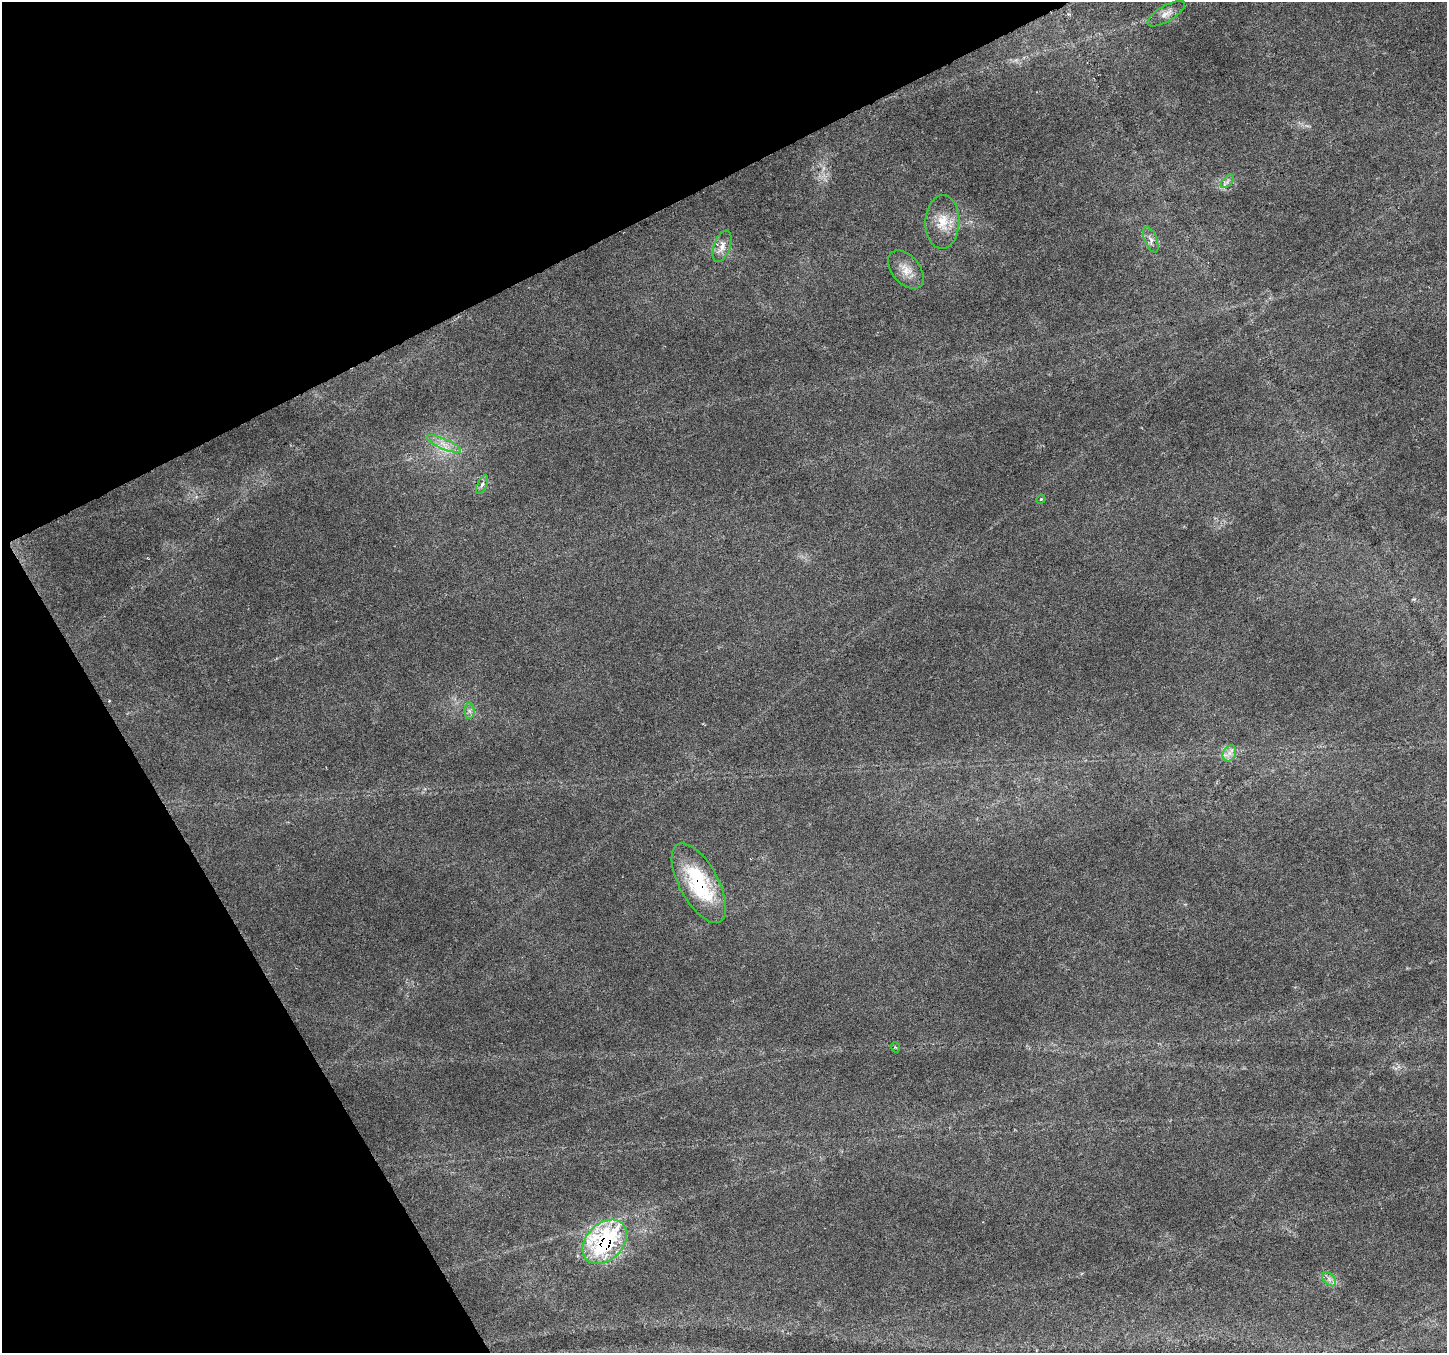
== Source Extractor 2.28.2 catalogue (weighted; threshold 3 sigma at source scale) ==
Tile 5 of 4 x 4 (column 1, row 2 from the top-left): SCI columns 7-1451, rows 2867-4217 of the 5788 x 5674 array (HDU 1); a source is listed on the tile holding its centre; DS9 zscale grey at full resolution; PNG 1449 x 1355 px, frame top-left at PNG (2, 2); each listed source drawn as its Kron ellipse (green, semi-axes under 4 px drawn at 4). Shown black and unused: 25% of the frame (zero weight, under 3 of 6 exposures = <1% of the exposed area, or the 3 px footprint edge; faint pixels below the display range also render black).
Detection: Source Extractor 2.28.2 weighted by HDU 2 'WHT'; one run over the whole footprint, this tile lists its part. Background 0.0161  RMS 0.0018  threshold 0.00756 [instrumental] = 3 sigma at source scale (4.09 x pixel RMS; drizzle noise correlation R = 1.36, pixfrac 0.8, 0.0396/0.0396 arcsec/px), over >= 5 px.
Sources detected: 15; all 15 listed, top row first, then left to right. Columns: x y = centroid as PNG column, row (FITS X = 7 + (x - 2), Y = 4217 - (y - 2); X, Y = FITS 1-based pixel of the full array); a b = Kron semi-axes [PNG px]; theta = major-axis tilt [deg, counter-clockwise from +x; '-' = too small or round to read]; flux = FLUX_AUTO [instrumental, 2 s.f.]
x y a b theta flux
1166 14 21 8 31 1.4
1227 181 8 5 45 0.47
942 222 27 17 88 3.9
1151 240 14 6 -67 0.87
722 246 16 8 70 1.6
906 270 22 14 -49 2.5
444 444 18 5 -24 1.5
482 484 10 4 66 0.6
1041 499 5 3 - 0.17
469 711 7 5 -89 0.5
1229 753 8 6 61 0.91
699 883 44 19 -61 15
895 1047 5 3 - 0.16
605 1242 25 18 45 28
1329 1279 9 5 -46 0.68
Overlapping masked pixels (flux is a lower limit): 2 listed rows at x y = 699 883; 605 1242